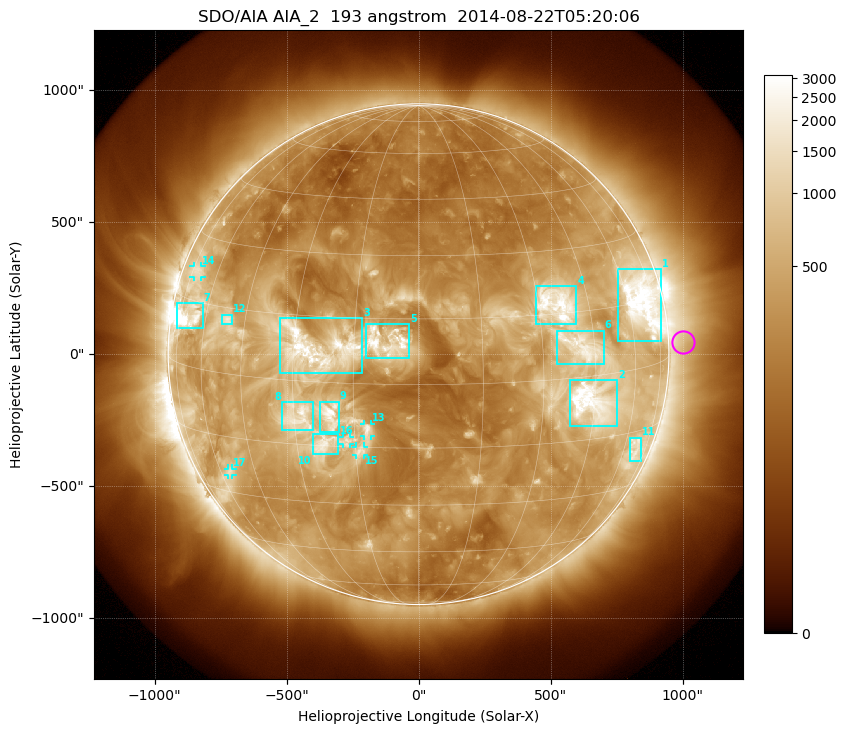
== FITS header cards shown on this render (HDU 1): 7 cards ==
TELESCOP= 'SDO/AIA'
INSTRUME= 'AIA_2'
WAVELNTH=                  193
WAVEUNIT= 'angstrom'
DATE-OBS= '2014-08-22T05:20:06.84'
CTYPE1  = 'HPLN-TAN'
CTYPE2  = 'HPLT-TAN'

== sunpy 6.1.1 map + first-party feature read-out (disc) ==
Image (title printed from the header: SDO/AIA AIA_2  193 angstrom  2014-08-22T05:20:06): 1024 x 1024 px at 2.4 arcsec/px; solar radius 949 arcsec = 395 px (full disc in frame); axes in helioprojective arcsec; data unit not stated in the header (colour bar unlabelled)
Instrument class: DISC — disc imager (sunpy class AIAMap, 193 A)
Bright regions (active regions / flare kernels): reference = the median radial profile (limb darkening/brightening removed); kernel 9 px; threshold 5 sigma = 916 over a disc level ~297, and >= 1.15x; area >= 12 px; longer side >= 9 px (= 22 arcsec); searched inside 0.97 R_sun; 17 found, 17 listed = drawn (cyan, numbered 1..; 5 of them under ~33 arcsec drawn as corner ticks so the feature stays visible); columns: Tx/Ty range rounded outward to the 5 arcsec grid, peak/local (2 s.f.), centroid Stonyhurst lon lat
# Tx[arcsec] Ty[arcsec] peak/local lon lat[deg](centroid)
1 755..920 45..325 14 +67 +15
2 570..750 -270..-95 11 +44 -6
3 -525..-210 -75..140 12 -24 +8
4 445..600 110..260 11 +35 +17
5 -200..-35 -15..115 11 -7 +10
6 520..700 -35..90 6.5 +41 +7
7 -915..-815 100..195 16 -69 +11
8 -515..-400 -290..-180 7.5 -29 -8
9 -375..-300 -295..-180 10 -21 -8
10 -400..-305 -380..-300 6.9 -23 -15
11 800..845 -405..-315 4.6 +67 -20
12 -745..-705 110..150 6 -51 +12
13 -210..-180 -310..-265 6.4 -12 -11
14 -855..-820 290..335 4 -71 +22
15 -235..-205 -385..-350 5.6 -14 -16
16 -285..-260 -340..-310 5.1 -17 -14
17 -725..-705 -455..-435 4.5 -55 -24
Off-limb structures (1.02-1.3 R_sun): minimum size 162 px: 4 found; the strongest spans PA ~240..300 deg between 1.02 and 1.3 R_sun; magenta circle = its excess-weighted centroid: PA ~275 deg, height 1.06 R_sun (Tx ~1000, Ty ~45 arcsec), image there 1.6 x the reference